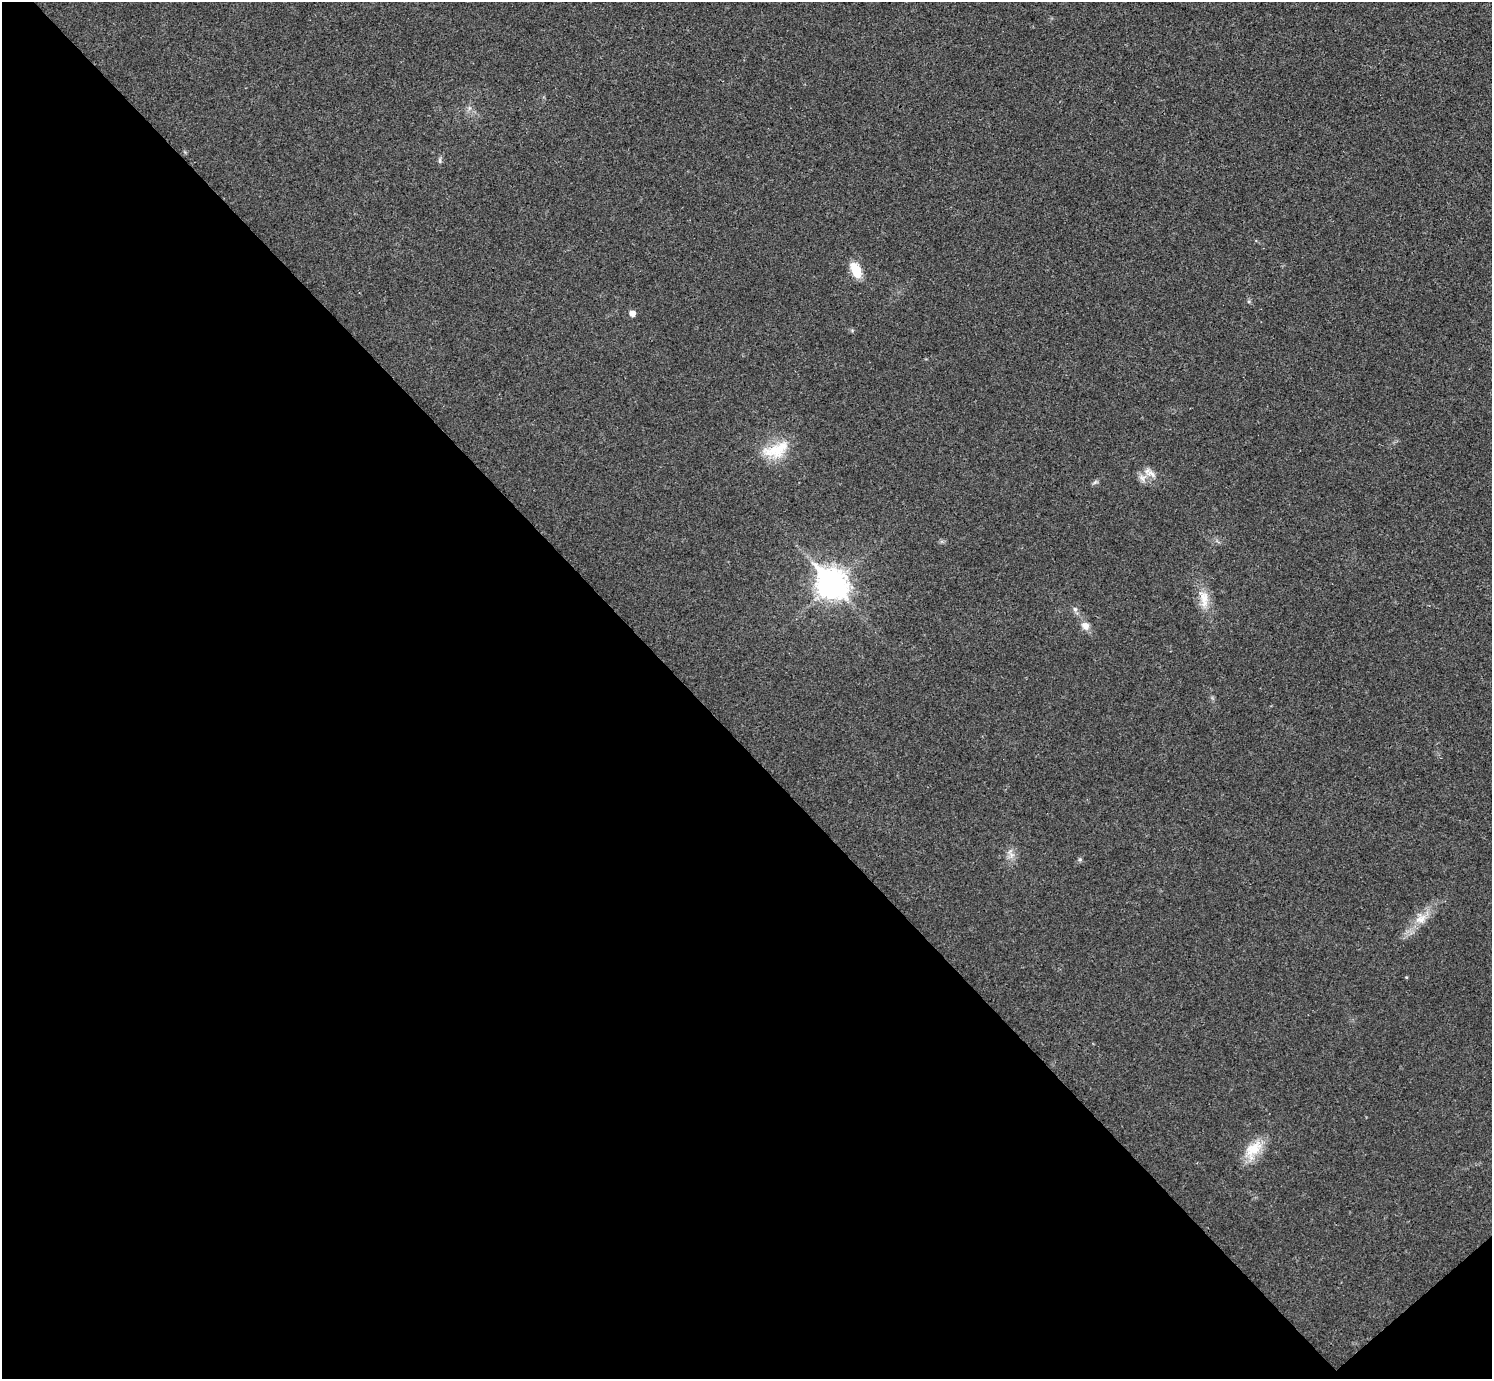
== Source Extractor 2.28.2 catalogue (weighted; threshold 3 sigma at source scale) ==
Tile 14 of 4 x 4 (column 2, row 4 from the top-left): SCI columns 1502-2991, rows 166-1542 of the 5983 x 5981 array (HDU 1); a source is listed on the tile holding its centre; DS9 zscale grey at full resolution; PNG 1494 x 1381 px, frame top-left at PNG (2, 2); no overlay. Shown black and unused: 47% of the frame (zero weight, under 3 of 4 exposures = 1% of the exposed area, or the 3 px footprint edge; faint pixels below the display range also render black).
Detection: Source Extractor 2.28.2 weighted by HDU 2 'WHT'; one run over the whole footprint, this tile lists its part. Background 0.029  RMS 0.0049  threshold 0.022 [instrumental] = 3 sigma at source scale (4.5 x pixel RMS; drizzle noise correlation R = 1.50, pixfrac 1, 0.05/0.05 arcsec/px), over >= 5 px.
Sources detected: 14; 1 inside a brighter listed object's ellipse — not listed separately; the other 13 listed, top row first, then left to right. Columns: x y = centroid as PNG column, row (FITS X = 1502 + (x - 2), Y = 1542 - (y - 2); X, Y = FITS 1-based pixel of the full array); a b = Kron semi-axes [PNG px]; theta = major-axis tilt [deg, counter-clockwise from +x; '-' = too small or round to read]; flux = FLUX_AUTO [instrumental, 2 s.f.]
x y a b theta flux
440 161 8 4 90 0.9
856 270 14 8 -63 12
632 313 5 5 - 3.2
776 450 39 19 19 16
1151 474 16 9 -27 3.9
1095 482 6 5 - 0.98
832 584 12 10 -46 560
1204 599 27 11 -84 8
1075 609 7 6 - 1.3
1085 626 11 9 -46 3.3
1011 855 9 7 -80 2.5
1421 919 18 12 33 6.5
1253 1149 30 17 52 12
Unlisted compact peaks at least as high as the median listed source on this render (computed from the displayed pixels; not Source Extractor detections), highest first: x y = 1080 859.